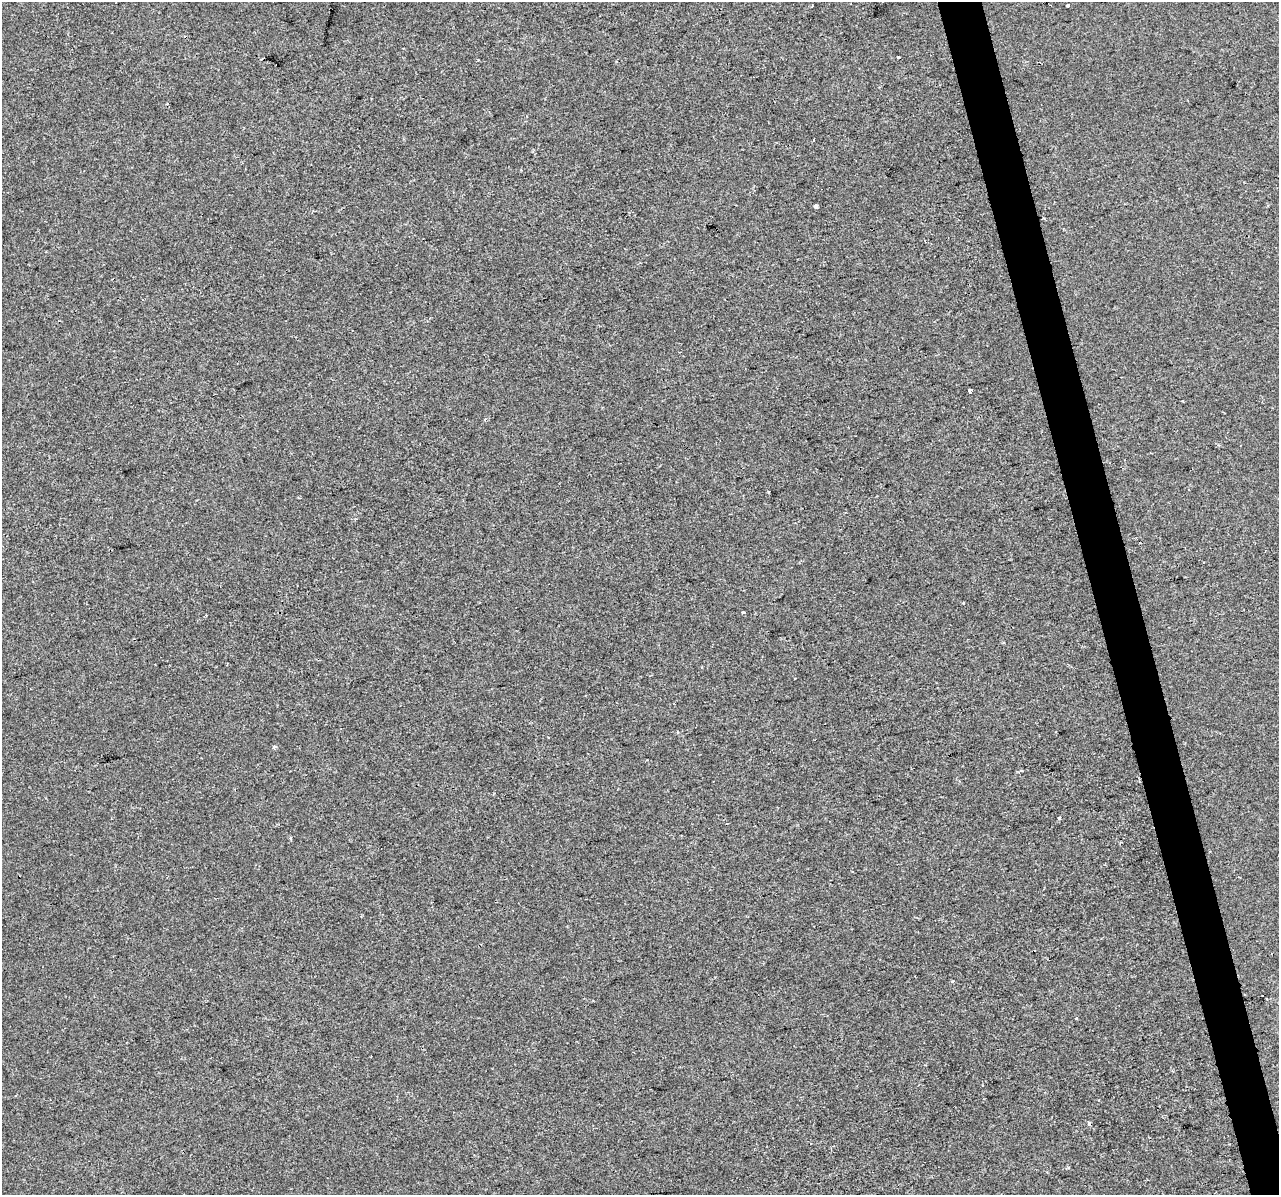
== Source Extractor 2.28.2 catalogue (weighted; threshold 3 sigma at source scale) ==
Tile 6 of 4 x 4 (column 2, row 2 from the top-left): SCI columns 1278-2554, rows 2476-3668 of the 5109 x 4903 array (HDU 1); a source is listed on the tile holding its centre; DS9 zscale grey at full resolution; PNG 1281 x 1197 px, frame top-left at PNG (2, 2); no overlay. Shown black and unused: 3% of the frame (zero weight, under 2 of 3 exposures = <1% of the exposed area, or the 3 px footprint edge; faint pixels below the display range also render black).
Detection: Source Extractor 2.28.2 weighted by HDU 2 'WHT'; one run over the whole footprint, this tile lists its part. Background -4.07e-04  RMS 0.0043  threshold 0.0193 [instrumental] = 3 sigma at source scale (4.5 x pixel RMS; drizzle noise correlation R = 1.50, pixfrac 1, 0.0396/0.0396 arcsec/px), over >= 5 px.
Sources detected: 15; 2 cosmic-ray / hot-pixel residue — not listed; the other 13 listed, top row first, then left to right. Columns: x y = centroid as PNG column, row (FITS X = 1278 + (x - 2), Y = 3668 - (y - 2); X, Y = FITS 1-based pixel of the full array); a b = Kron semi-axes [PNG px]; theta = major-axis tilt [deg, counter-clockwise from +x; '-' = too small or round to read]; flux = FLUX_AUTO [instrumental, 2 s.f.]
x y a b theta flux
1067 5 3 3 - 1.8
816 206 4 3 - 1.5
969 391 5 3 - 4.4
768 492 3 2 - 0.35
963 603 3 3 - 0.34
743 612 4 3 - 0.94
206 615 2 2 - 0.36
548 737 3 2 - 0.32
274 747 6 4 8 0.74
1059 818 3 3 - 1.4
290 838 3 3 - 2.5
1262 995 2 2 - 0.53
1076 1018 3 3 - 2
Unlisted compact peaks at least as high as the median listed source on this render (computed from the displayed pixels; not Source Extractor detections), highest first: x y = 952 981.